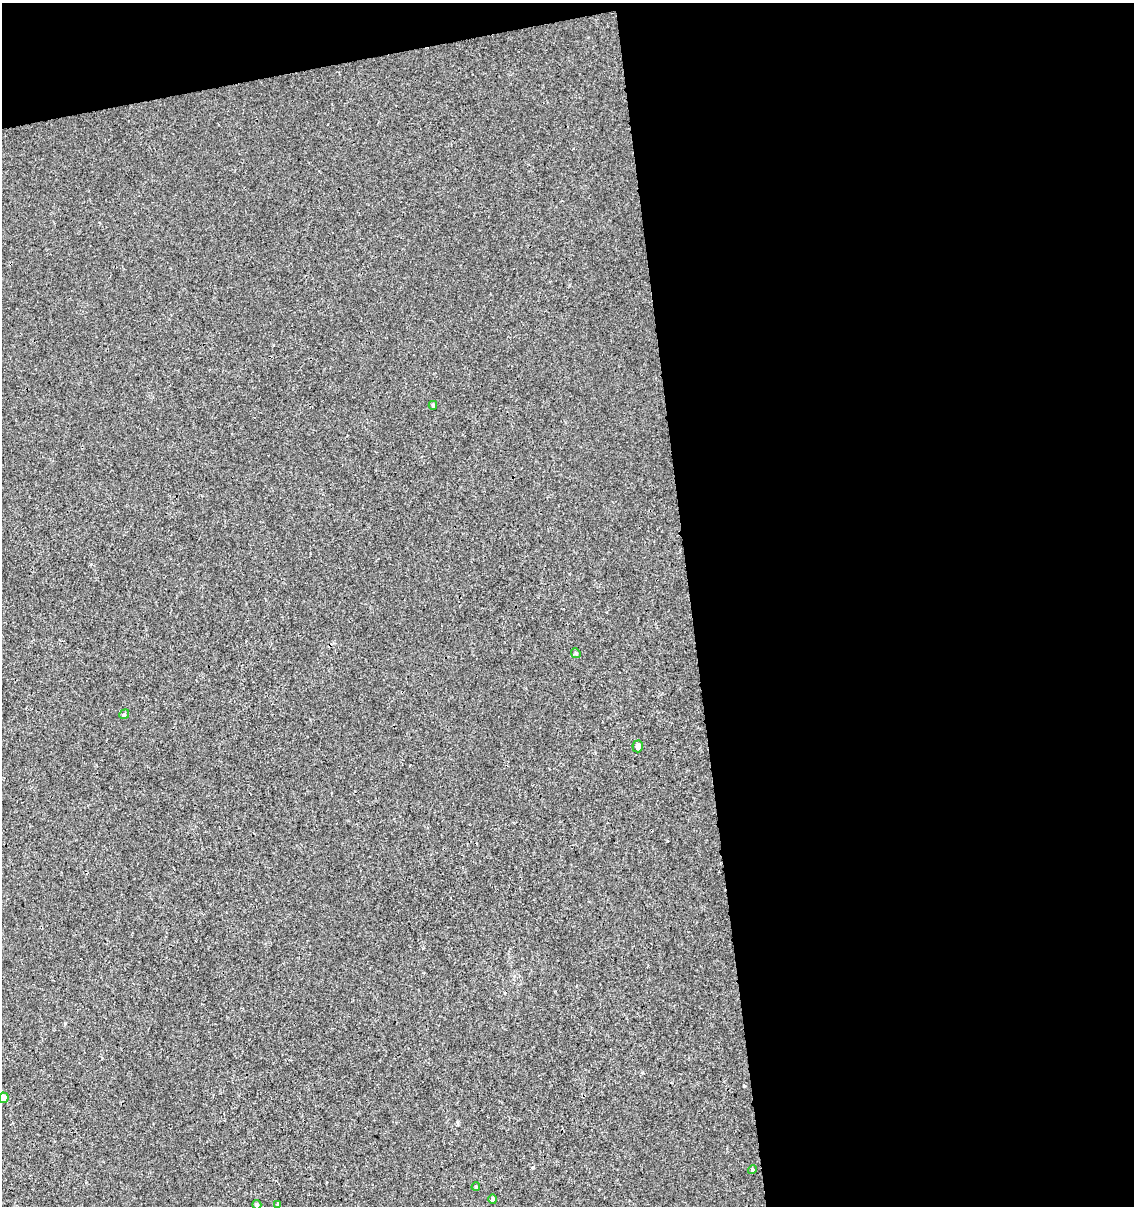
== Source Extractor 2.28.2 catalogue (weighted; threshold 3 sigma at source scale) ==
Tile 4 of 4 x 4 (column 4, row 1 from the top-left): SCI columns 3477-4608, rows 3659-4862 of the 4644 x 4910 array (HDU 1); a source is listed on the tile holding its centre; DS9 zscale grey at full resolution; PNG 1136 x 1208 px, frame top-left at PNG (2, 3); each listed source drawn as its Kron ellipse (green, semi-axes under 4 px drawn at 4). Shown black and unused: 42% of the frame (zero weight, under 3 of 4 exposures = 4% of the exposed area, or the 3 px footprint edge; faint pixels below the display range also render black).
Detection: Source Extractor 2.28.2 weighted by HDU 2 'WHT'; one run over the whole footprint, this tile lists its part. Background 5.43e-06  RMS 0.0026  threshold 0.0117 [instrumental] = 3 sigma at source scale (4.5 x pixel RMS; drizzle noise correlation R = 1.50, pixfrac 1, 0.0396/0.0396 arcsec/px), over >= 5 px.
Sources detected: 10; all 10 listed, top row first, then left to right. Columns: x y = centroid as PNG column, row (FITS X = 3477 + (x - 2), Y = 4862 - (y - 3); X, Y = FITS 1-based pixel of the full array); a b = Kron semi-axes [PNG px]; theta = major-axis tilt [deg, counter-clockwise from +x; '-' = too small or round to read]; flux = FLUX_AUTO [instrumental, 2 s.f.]
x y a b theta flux
433 405 4 3 - 0.36
576 653 5 4 - 0.38
124 714 5 4 - 0.37
638 746 6 5 - 1
4 1098 5 5 - 2.2
752 1170 4 4 - 0.43
476 1187 4 3 - 0.3
493 1199 4 4 - 0.62
278 1204 4 3 - 0.37
257 1205 5 4 - 0.55
Isophote crosses this tile's border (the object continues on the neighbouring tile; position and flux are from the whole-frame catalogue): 1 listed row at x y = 4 1098
Unlisted compact peaks at least as high as the median listed source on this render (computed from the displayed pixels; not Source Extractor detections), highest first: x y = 533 1167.